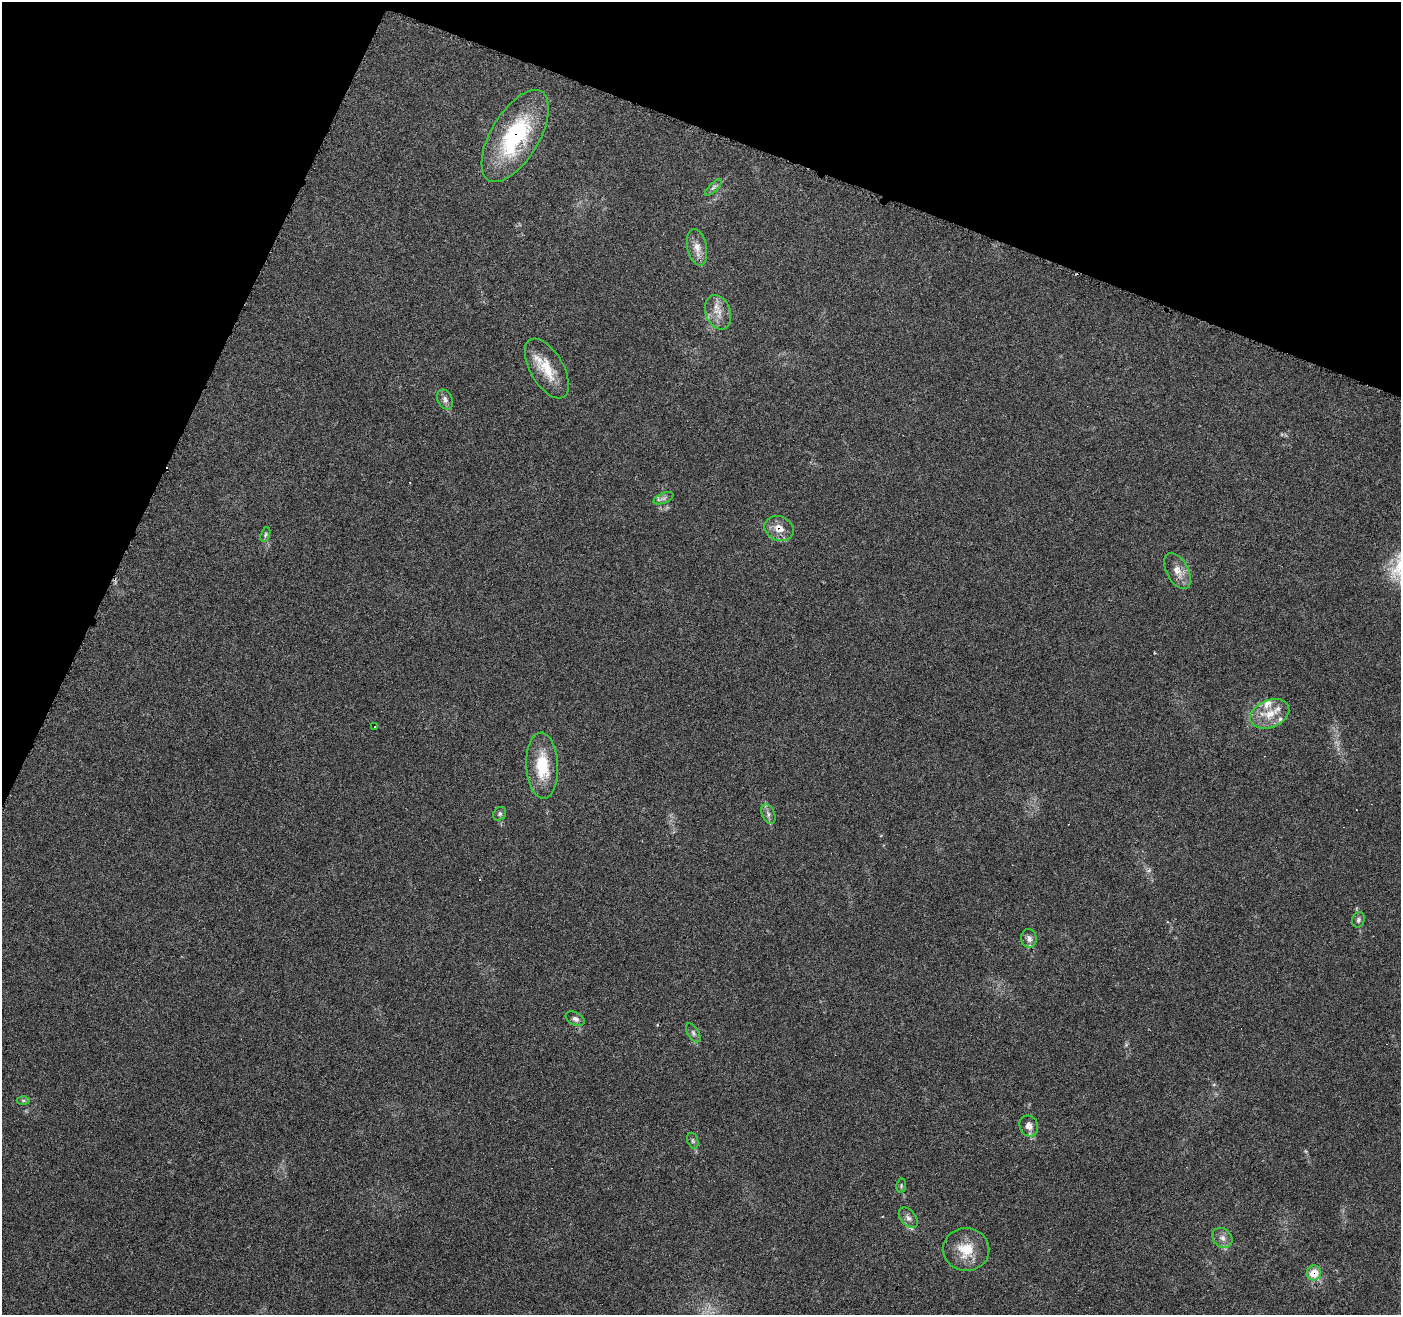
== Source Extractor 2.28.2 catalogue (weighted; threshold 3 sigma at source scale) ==
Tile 2 of 4 x 4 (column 2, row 1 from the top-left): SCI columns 1401-2799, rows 4152-5464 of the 5607 x 5733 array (HDU 1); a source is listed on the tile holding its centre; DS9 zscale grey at full resolution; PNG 1403 x 1317 px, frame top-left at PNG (2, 2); each listed source drawn as its Kron ellipse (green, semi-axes under 4 px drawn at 4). Shown black and unused: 20% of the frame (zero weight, under 4 of 7 exposures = <1% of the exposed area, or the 3 px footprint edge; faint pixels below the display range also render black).
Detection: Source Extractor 2.28.2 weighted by HDU 2 'WHT'; one run over the whole footprint, this tile lists its part. Background 0.0591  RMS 0.0033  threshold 0.0133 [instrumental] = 3 sigma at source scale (4.09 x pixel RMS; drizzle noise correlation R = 1.36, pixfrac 0.8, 0.0396/0.0396 arcsec/px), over >= 5 px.
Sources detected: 36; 1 too faint to see at this stretch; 4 cosmic-ray / hot-pixel residue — neither listed nor drawn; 4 inside a brighter listed object's ellipse — not listed separately; the other 27 listed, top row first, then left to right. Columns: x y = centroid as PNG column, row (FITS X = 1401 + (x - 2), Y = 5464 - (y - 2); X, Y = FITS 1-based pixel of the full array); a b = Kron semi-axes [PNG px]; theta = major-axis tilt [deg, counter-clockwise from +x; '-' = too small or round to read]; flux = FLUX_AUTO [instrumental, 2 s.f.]
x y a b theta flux
515 136 51 24 59 32
713 187 11 4 45 0.87
697 247 18 9 -78 3
718 312 18 12 -69 3.7
547 368 33 16 -60 8.3
445 399 10 7 -64 1.4
664 498 10 5 21 0.92
779 529 15 12 -23 3.7
265 534 7 4 71 0.58
1177 571 20 11 -62 3.5
1270 714 20 13 23 5.9
375 726 3 2 - 0.22
542 766 33 16 -87 11
500 814 7 6 - 0.65
768 814 10 6 -67 1.2
1358 920 8 6 68 0.75
1029 939 9 8 - 1.4
575 1019 10 6 -26 1.1
693 1033 10 5 -59 0.86
23 1100 6 4 0 0.51
1029 1126 11 9 -69 2
693 1141 8 5 -72 0.63
901 1186 7 5 81 0.48
908 1218 12 7 -51 1.4
1222 1238 11 9 -47 1.7
966 1249 23 21 -6 7.9
1314 1273 7 7 - 5.6
Overlapping masked pixels (flux is a lower limit): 3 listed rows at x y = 515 136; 779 529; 1314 1273